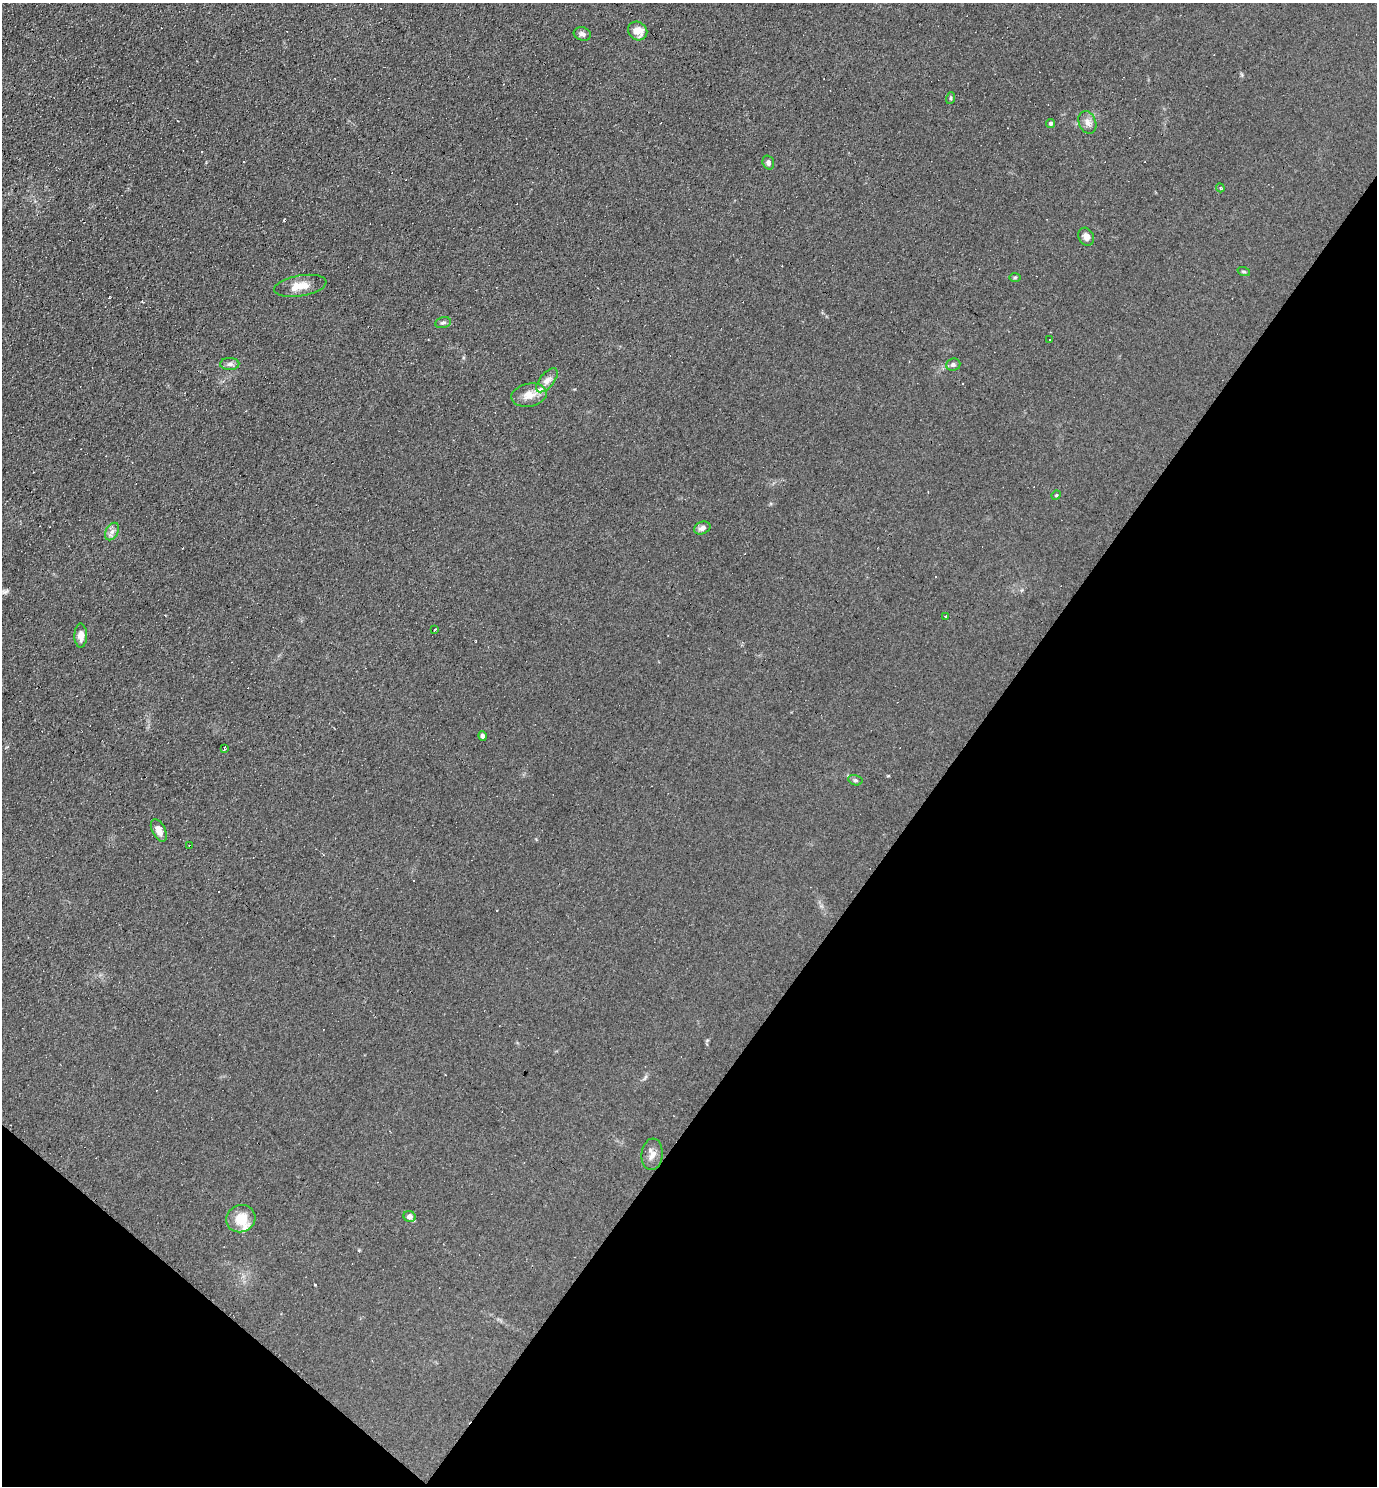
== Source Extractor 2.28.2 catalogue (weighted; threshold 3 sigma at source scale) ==
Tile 15 of 4 x 4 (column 3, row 4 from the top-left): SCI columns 2899-4273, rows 1-1484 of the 5940 x 5934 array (HDU 1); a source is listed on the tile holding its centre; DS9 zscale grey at full resolution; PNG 1379 x 1488 px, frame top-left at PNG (2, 3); each listed source drawn as its Kron ellipse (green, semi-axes under 4 px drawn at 4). Shown black and unused: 34% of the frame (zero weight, under 3 of 4 exposures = <1% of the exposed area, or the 3 px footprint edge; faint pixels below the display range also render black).
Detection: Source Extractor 2.28.2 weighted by HDU 2 'WHT'; one run over the whole footprint, this tile lists its part. Background 0.104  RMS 0.0098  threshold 0.0441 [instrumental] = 3 sigma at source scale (4.5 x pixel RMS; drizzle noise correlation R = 1.50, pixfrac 1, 0.05/0.05 arcsec/px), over >= 5 px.
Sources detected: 42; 9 cosmic-ray / hot-pixel residue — neither listed nor drawn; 2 inside a brighter listed object's ellipse — not listed separately; the other 31 listed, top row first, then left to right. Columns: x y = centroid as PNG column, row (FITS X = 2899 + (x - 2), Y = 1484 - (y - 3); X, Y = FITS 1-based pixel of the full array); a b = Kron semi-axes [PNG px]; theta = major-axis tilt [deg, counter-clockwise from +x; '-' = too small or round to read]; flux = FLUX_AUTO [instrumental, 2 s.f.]
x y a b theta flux
638 31 10 9 - 11
582 34 9 6 -20 3
951 98 6 3 72 1.2
1087 122 12 8 -68 5.4
1051 123 4 4 - 1.4
768 163 7 5 -71 2.9
1220 188 4 4 - 1.2
1086 237 9 7 -63 4.8
1244 272 6 4 -19 1.2
1015 278 6 4 1 1.1
300 286 26 10 9 14
443 323 8 5 14 2.4
1049 339 3 3 - 1.8
230 364 9 6 1 3.2
953 364 7 6 - 2.6
547 380 14 7 51 5.4
529 395 18 11 11 11
1056 495 5 4 - 1.1
702 528 8 6 24 4.2
112 532 9 6 62 4.2
946 616 3 3 - 2.2
435 629 3 2 - 1.3
81 636 12 6 90 6.4
483 736 5 4 - 2.5
224 749 4 2 - 1.4
855 780 7 5 -14 1.6
159 830 12 6 -63 6.9
190 846 3 3 - 5.6
652 1154 16 10 84 7.1
410 1216 6 5 - 6.1
241 1219 15 13 25 18
Overlapping masked pixels (flux is a lower limit): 1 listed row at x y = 190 846